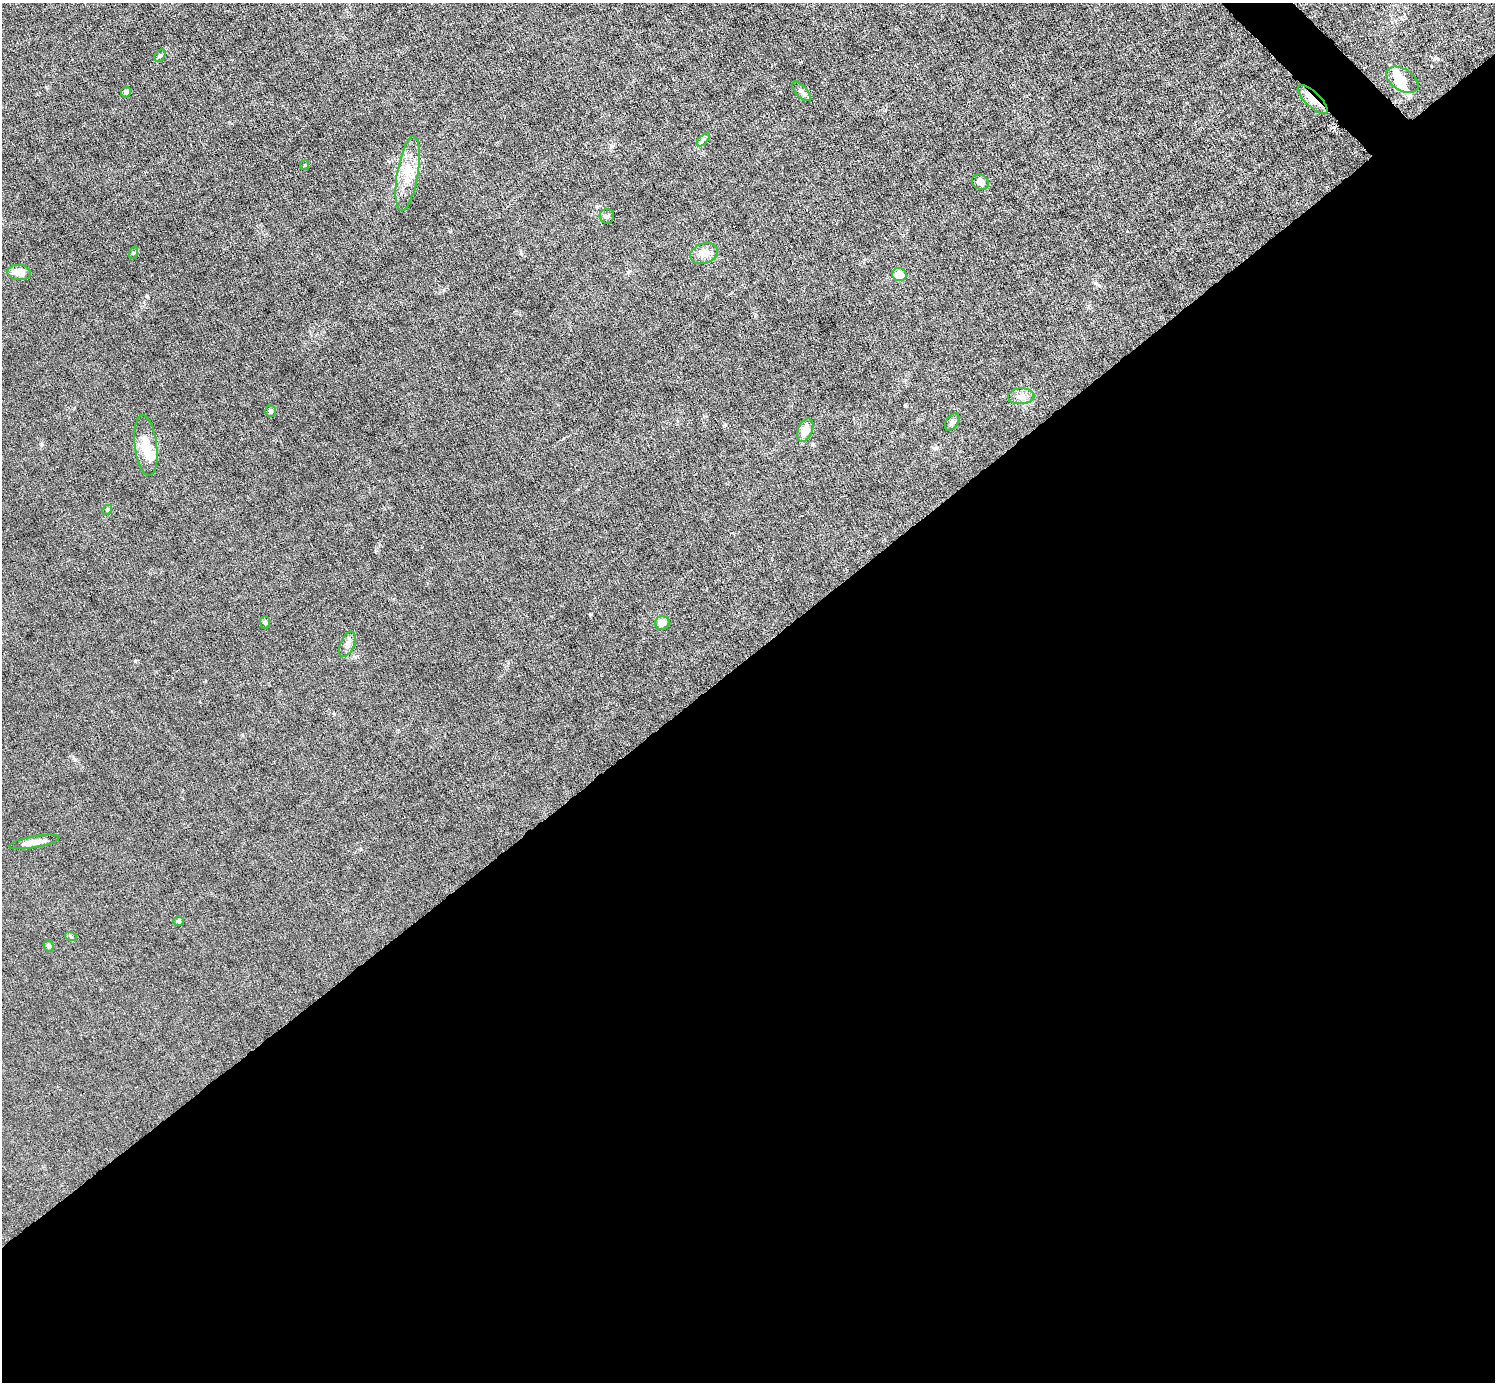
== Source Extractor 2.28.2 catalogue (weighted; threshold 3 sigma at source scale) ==
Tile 15 of 4 x 4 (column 3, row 4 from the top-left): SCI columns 2988-4480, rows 297-1676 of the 5974 x 5972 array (HDU 1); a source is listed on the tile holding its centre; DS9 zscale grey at full resolution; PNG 1497 x 1384 px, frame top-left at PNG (2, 3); each listed source drawn as its Kron ellipse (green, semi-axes under 4 px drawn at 4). Shown black and unused: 53% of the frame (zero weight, under 6 of 12 exposures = <1% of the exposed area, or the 3 px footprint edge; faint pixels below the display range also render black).
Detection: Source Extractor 2.28.2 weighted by HDU 2 'WHT'; one run over the whole footprint, this tile lists its part. Background 0.0141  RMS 0.0031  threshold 0.0125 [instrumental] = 3 sigma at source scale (4.09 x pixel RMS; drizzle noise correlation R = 1.36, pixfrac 0.8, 0.05/0.05 arcsec/px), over >= 5 px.
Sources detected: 30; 3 inside a brighter object's white glare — neither listed nor drawn; the other 27 listed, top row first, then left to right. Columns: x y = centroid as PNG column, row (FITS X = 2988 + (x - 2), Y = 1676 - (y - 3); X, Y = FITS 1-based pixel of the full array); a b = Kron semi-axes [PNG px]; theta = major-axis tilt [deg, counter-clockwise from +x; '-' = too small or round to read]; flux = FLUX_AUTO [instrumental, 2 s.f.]
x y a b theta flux
160 56 7 5 61 0.49
1402 80 18 10 -32 3.9
801 91 12 5 -47 1.1
126 92 5 5 - 0.65
1313 99 19 7 -44 3.2
703 140 8 4 46 0.65
305 165 5 4 - 0.29
408 173 38 10 80 6.5
980 182 9 7 -39 1.5
607 216 7 7 - 0.7
133 253 6 4 71 0.33
704 253 14 10 18 2.5
19 272 12 7 -6 3.4
899 275 7 6 - 4.3
1021 396 13 8 2 1.7
270 411 6 5 - 0.5
952 422 9 6 56 0.77
805 430 12 7 68 3.8
146 446 30 11 -83 5.5
107 510 5 4 - 0.35
265 622 6 5 - 0.49
662 623 7 7 - 1.9
347 644 13 7 66 1.4
34 842 25 6 10 2.4
179 921 5 5 - 0.4
71 937 6 4 -20 0.4
49 946 6 4 -66 0.67
Overlapping masked pixels (flux is a lower limit): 1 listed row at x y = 1313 99
Unlisted compact peaks at least as high as the median listed source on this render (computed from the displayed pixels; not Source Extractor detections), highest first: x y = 725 425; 41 444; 147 296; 75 760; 1095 283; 450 231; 1438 59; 905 406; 611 146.